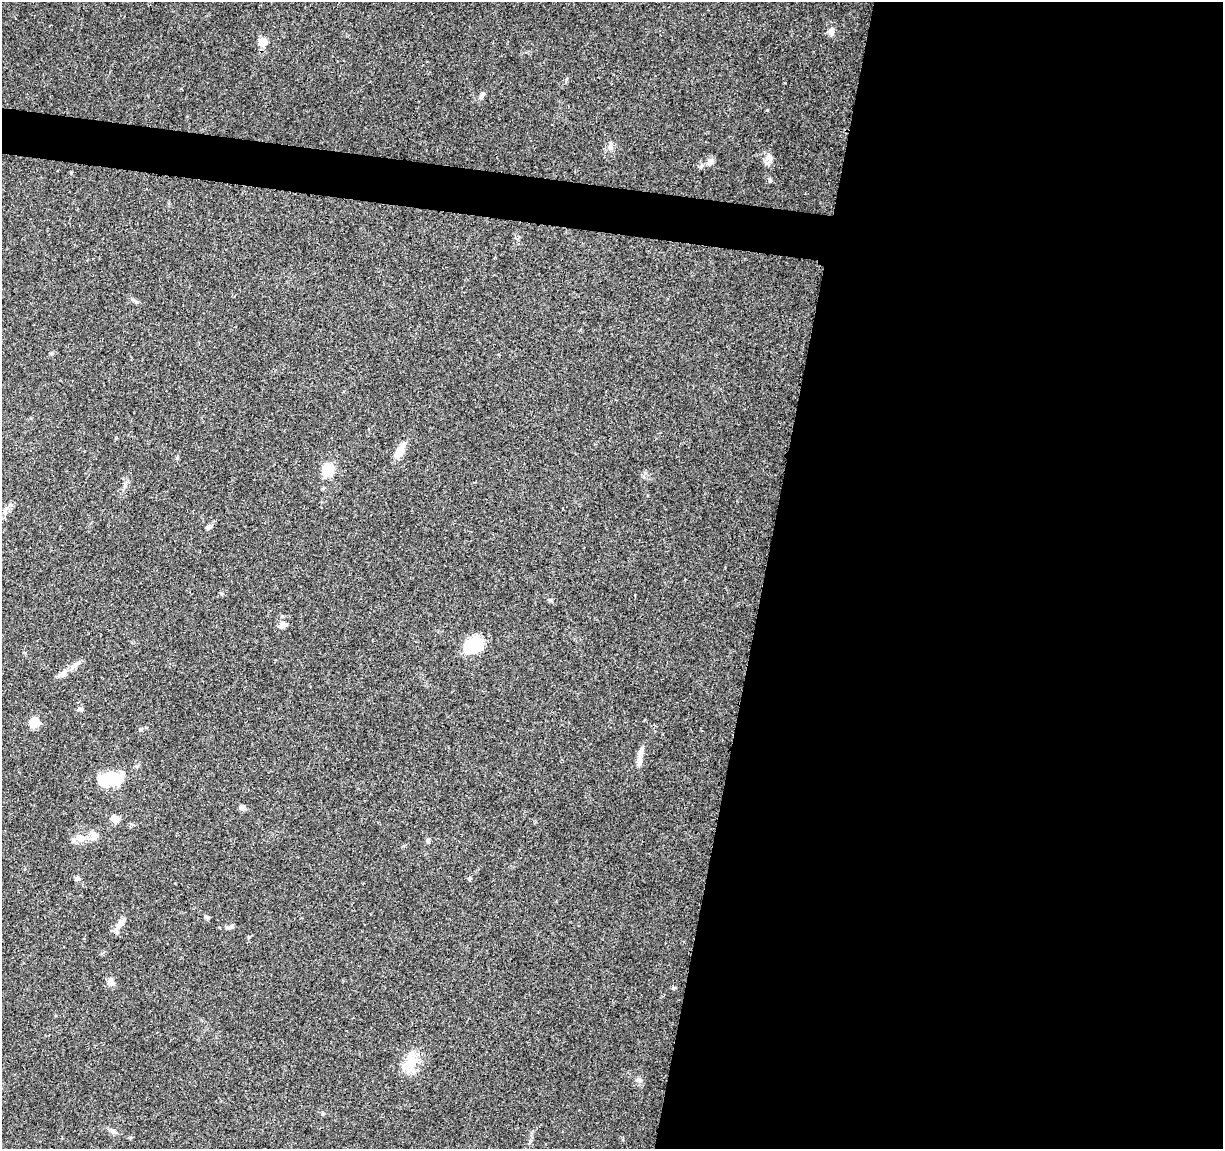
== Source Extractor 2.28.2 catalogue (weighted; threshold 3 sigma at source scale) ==
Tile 12 of 4 x 4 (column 4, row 3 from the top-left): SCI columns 3667-4887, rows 1378-2524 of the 4906 x 5106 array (HDU 1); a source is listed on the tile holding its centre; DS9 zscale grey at full resolution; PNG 1225 x 1151 px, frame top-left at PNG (2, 2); no overlay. Shown black and unused: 40% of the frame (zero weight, under 3 of 4 exposures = <1% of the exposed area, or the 3 px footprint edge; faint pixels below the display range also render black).
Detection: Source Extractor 2.28.2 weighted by HDU 2 'WHT'; one run over the whole footprint, this tile lists its part. Background 0.0368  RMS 0.0035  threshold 0.0156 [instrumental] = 3 sigma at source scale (4.5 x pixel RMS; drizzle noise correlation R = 1.50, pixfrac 1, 0.0396/0.0396 arcsec/px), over >= 5 px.
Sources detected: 37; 2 inside a brighter object's white glare — not listed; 1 inside a brighter listed object's ellipse — not listed separately; the other 34 listed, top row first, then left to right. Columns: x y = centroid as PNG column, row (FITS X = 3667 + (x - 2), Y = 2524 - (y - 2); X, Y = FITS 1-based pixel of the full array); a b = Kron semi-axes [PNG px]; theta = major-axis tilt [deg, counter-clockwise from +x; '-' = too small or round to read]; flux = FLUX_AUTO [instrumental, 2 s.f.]
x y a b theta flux
831 31 12 8 86 1.7
263 42 5 5 - 10
482 95 9 6 58 1.1
611 147 9 8 - 1.4
769 157 12 9 -60 2
710 161 10 7 48 1.7
136 301 12 4 -35 0.87
400 451 21 8 62 4.4
328 470 16 12 54 6.2
209 527 9 5 47 0.91
550 600 5 4 - 0.46
283 625 10 9 - 1.5
473 646 19 14 28 15
74 666 10 7 46 1.5
63 674 10 7 36 1.5
81 709 6 5 - 0.63
34 723 9 8 - 6.2
640 756 27 6 79 2.9
111 776 17 12 -1 10
242 807 8 6 44 0.92
114 818 12 9 -17 1.8
95 836 12 8 45 2
81 838 12 9 0 3
428 841 7 5 76 0.63
77 878 7 5 13 0.85
470 879 5 4 - 0.46
207 917 7 5 -1 0.59
120 923 23 6 50 2.5
230 927 9 5 14 0.79
110 982 9 7 -57 1.9
673 988 5 4 - 0.43
412 1062 26 13 77 6.9
639 1080 8 6 -25 1.1
113 1131 10 6 -32 1.1
Unlisted compact peaks at least as high as the median listed source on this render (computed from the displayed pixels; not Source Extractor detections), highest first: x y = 770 180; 130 1137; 177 458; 322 1114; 51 353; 141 729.